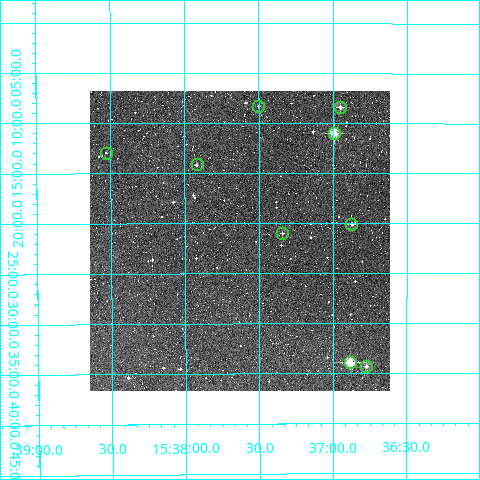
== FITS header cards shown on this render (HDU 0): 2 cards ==
NAXIS1  =                  300
NAXIS2  =                  300

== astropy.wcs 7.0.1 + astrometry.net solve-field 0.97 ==
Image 300 x 300 px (HDU 0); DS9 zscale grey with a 90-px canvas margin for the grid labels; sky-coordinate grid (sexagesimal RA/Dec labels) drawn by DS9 from the SOLVED WCS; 9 Tycho-2 reference stars matched to detected sources circled (green)
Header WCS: RA---TAN/DEC--TAN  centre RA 15:37:38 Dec -08:22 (234.41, -8.36 deg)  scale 6 arcsec/px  FOV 30.0' x 30.0'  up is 0 deg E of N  parity normal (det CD < 0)
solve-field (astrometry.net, Tycho-2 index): VERIFIED the header's WCS against the Tycho-2 star catalogue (verified at 2 index scales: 9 matches each, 0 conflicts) and refined it, rather than solving blind
Solved WCS: RA---TAN-SIP/DEC--TAN-SIP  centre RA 15:37:38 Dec -08:22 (234.41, -8.36 deg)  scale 6.02 arcsec/px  FOV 30.1' x 29.9'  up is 0 deg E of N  parity normal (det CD < 0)
The solver's refit moves the header's centre by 1.9 arcsec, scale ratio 1.004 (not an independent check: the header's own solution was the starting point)
Tycho-2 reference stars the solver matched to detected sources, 9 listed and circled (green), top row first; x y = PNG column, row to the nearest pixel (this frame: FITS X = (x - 90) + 1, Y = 300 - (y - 91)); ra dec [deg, ICRS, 3 dp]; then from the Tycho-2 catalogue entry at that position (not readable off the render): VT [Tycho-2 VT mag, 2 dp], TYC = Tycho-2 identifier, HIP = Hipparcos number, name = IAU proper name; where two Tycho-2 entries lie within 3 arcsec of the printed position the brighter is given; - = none
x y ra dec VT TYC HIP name
258 106 234.375 -8.139 11.74 5596-822-1 - -
340 107 234.237 -8.140 10.64 5596-495-1 - -
334 133 234.248 -8.183 9.26 5596-232-1 - -
106 153 234.632 -8.216 12.01 5596-270-1 - -
197 164 234.480 -8.236 11.34 5596-869-1 - -
351 224 234.218 -8.335 10.82 5596-264-1 - -
282 233 234.336 -8.350 12.48 5596-606-1 - -
350 362 234.220 -8.565 8.64 5596-692-1 - -
366 366 234.193 -8.572 10.39 5596-769-1 - -